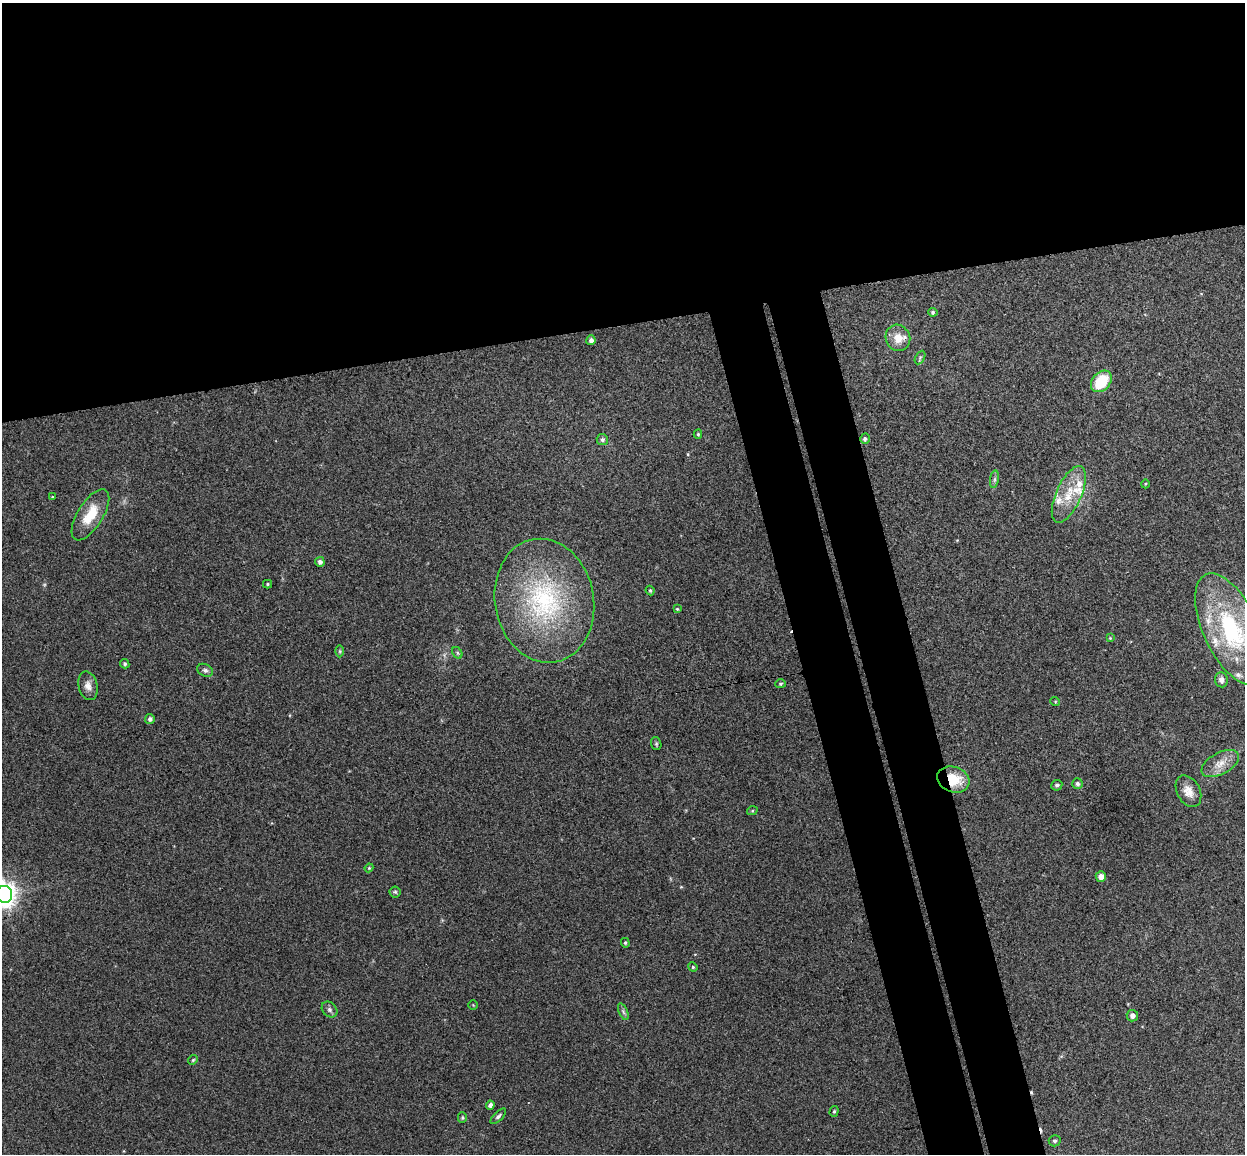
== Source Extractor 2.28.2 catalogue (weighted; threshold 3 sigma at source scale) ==
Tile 2 of 4 x 4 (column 2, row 1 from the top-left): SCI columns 1300-2542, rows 3607-4758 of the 5086 x 5028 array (HDU 1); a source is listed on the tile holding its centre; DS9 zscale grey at full resolution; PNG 1247 x 1156 px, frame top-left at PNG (2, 3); each listed source drawn as its Kron ellipse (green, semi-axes under 4 px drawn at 4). Shown black and unused: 34% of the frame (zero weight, under 3 of 4 exposures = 5% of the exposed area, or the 3 px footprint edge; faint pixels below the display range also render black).
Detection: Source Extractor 2.28.2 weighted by HDU 2 'WHT'; one run over the whole footprint, this tile lists its part. Background 0.0743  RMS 0.0078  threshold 0.035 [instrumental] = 3 sigma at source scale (4.5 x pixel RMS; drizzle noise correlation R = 1.50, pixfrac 1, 0.05/0.05 arcsec/px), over >= 5 px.
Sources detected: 61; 2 cosmic-ray / hot-pixel residue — neither listed nor drawn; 7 inside a brighter listed object's ellipse — not listed separately; the other 52 listed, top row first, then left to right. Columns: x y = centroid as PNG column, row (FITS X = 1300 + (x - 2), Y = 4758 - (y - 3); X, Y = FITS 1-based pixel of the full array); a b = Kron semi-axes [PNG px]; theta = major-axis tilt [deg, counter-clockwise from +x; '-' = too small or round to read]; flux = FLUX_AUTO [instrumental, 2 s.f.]
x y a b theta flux
933 312 5 4 - 1.2
898 338 13 12 - 9.9
591 340 5 4 - 2.9
920 357 7 4 61 1.4
1101 381 12 9 49 26
698 434 4 4 - 0.99
865 439 5 4 - 1.9
602 440 5 5 - 1.8
994 479 9 4 81 1.9
1145 484 4 3 - 0.69
1069 494 30 12 66 19
52 497 4 4 - 0.72
90 515 29 12 58 20
320 562 5 4 - 2.4
267 584 4 4 - 1
650 590 5 3 - 0.98
544 601 62 49 -79 120
677 609 4 4 - 0.87
1231 629 60 27 -65 100
1110 638 4 4 - 0.67
340 651 6 4 -90 1.1
457 653 6 4 -61 1.2
125 664 5 4 - 1.5
205 670 8 6 -26 2.5
1221 680 7 6 - 3.6
781 684 5 4 - 1.1
88 686 14 9 -75 5.3
1055 701 5 3 - 0.7
150 719 5 5 - 2.3
656 744 6 5 - 1.2
1220 764 20 11 29 9.5
953 779 16 12 -19 21
1077 783 5 5 - 2
1057 785 5 5 - 1.8
1188 791 17 11 -61 8.1
752 811 5 3 - 0.86
369 868 4 4 - 0.84
1101 876 5 5 - 5.3
395 892 5 5 - 1.3
4 894 8 8 - 690
625 943 5 4 - 1
693 967 5 4 - 0.99
473 1005 5 4 - 0.74
329 1010 9 7 -47 2.5
623 1012 9 4 -67 1.7
1132 1016 6 5 - 3.1
193 1060 5 4 - 1
490 1105 4 4 - 3
834 1111 5 4 - 1.2
498 1116 10 4 44 1.9
462 1118 5 4 - 1.1
1055 1141 6 5 - 1.8
Overlapping masked pixels (flux is a lower limit): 1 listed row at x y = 953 779
Isophote crosses this tile's border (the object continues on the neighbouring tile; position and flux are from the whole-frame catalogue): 2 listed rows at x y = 1231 629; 4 894